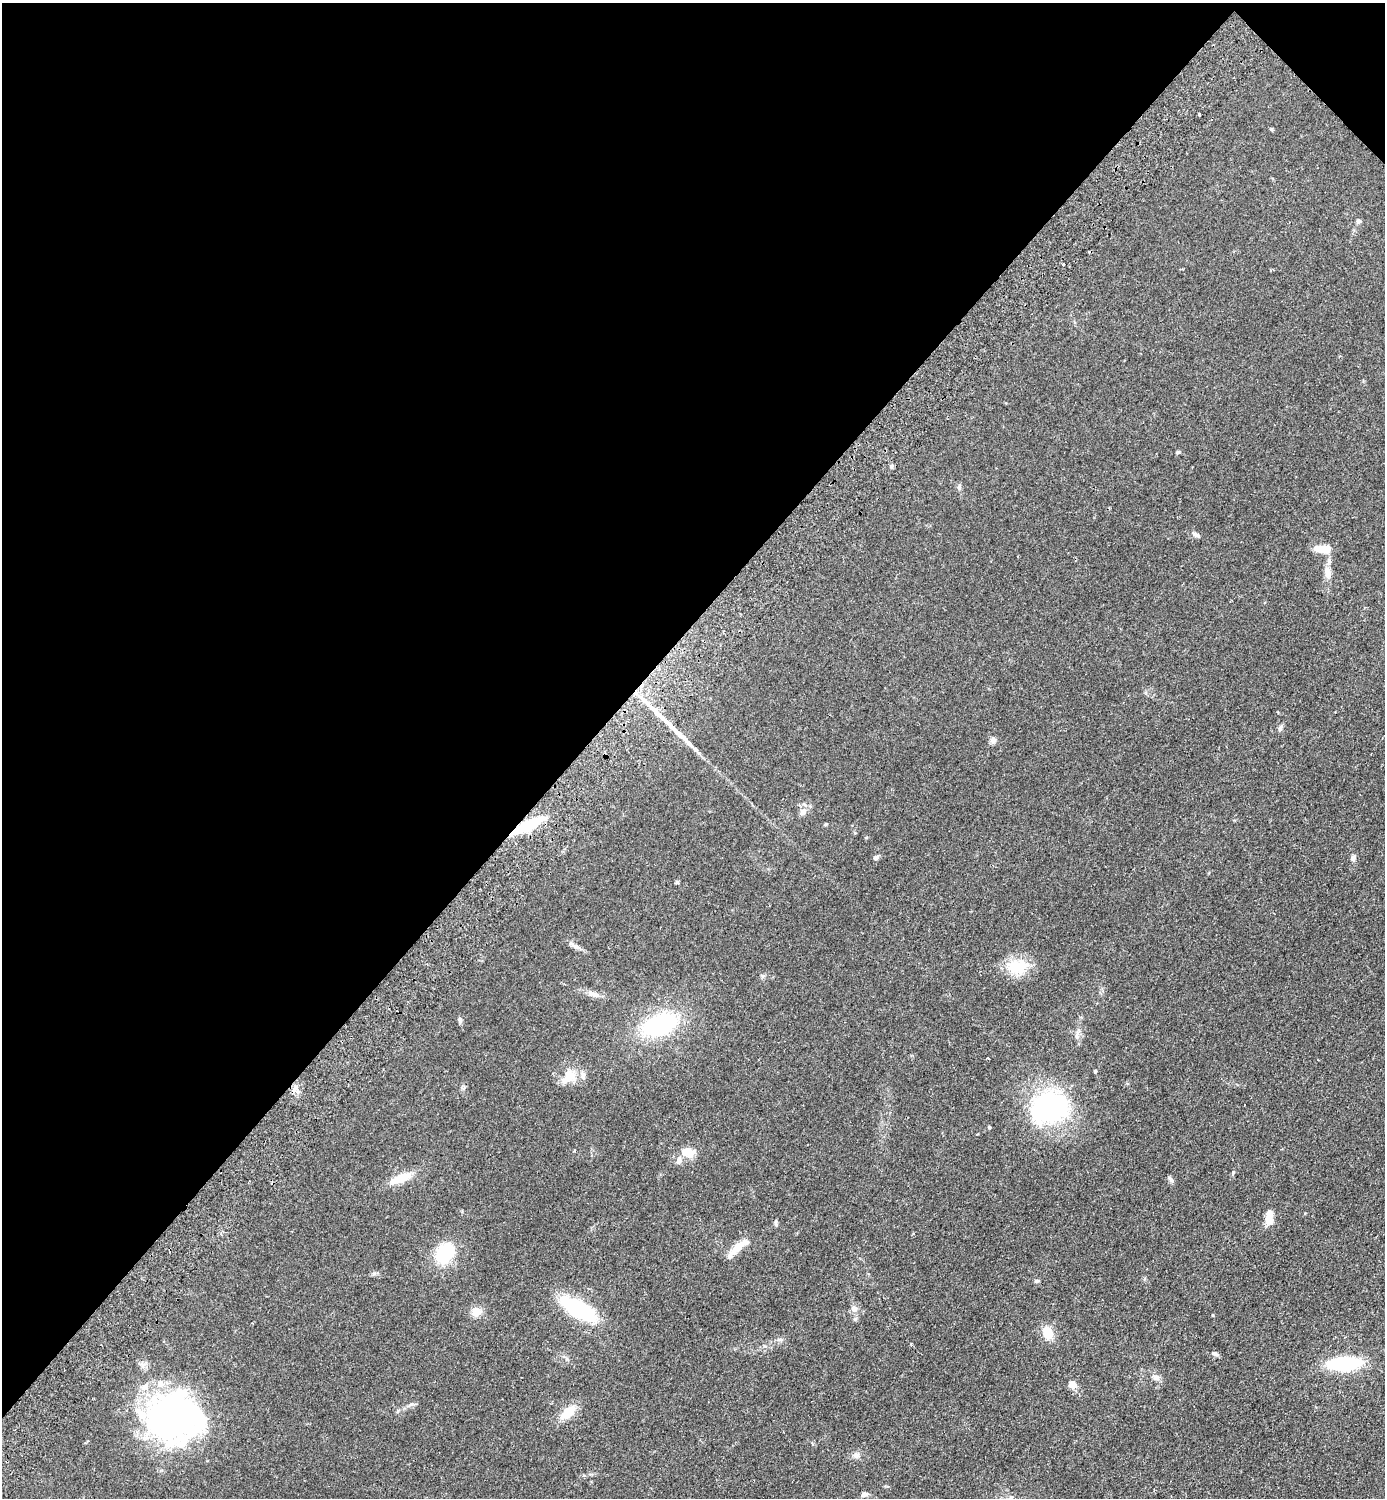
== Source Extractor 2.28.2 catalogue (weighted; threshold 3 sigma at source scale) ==
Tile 2 of 4 x 4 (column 2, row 1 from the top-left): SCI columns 1725-3107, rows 4533-6028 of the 6074 x 6069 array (HDU 1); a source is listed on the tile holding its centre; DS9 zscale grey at full resolution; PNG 1387 x 1500 px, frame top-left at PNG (2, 3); no overlay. Shown black and unused: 43% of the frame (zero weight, under 2 of 3 exposures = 3% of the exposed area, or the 3 px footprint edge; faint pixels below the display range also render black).
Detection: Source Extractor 2.28.2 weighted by HDU 2 'WHT'; one run over the whole footprint, this tile lists its part. Background 0.0793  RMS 0.0085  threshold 0.0385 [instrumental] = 3 sigma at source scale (4.5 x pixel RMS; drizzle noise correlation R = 1.50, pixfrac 1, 0.05/0.05 arcsec/px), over >= 5 px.
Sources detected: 59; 1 inside a brighter object's white glare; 1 long thin detection or spike segment (spike, bleed or trail) — not listed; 4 inside a brighter listed object's ellipse — not listed separately; the other 53 listed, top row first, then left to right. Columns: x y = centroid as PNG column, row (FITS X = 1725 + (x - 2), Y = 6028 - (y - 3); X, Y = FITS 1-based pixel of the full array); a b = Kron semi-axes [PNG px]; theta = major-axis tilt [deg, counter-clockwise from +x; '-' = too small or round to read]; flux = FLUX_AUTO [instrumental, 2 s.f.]
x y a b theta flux
1199 114 3 3 - 2
1271 129 5 4 - 0.95
1358 221 5 5 - 2.4
1063 264 3 3 - 1.9
1178 452 6 3 18 0.95
891 466 5 5 - 1.4
959 488 6 5 - 1.5
1195 535 10 5 -29 2.4
1322 549 17 8 -1 13
1328 573 17 9 -85 6.6
1280 728 9 5 74 2
993 740 9 8 - 2.8
803 812 9 7 61 4.7
527 826 29 8 27 43
876 858 6 5 - 2.6
1353 858 8 6 79 2.3
677 882 5 4 - 1.1
576 947 14 4 -20 3.1
1018 966 31 18 6 24
762 976 7 4 -71 1.3
593 994 18 6 -19 5.1
460 1020 8 5 -73 1.8
659 1025 27 15 21 100
1077 1036 8 6 -69 2.6
988 1058 3 2 - 0.79
1095 1071 4 3 - 1.4
569 1075 19 17 -44 14
295 1088 8 5 46 2.7
1049 1108 35 24 20 150
989 1127 4 4 - 0.91
687 1152 18 11 -8 12
401 1178 26 9 23 16
1171 1179 9 5 -53 2.1
1269 1218 17 8 87 9.5
776 1222 10 3 -90 1.4
736 1248 28 9 45 11
445 1253 17 13 54 50
1036 1281 6 5 - 1.3
578 1309 30 13 -30 86
854 1309 8 7 - 4.4
476 1312 12 11 - 7.8
1048 1332 16 11 -65 12
780 1339 6 4 -20 1.4
1215 1354 7 6 - 2.2
1344 1364 26 10 3 77
1156 1377 10 7 -26 3.9
1072 1385 8 7 - 6.3
398 1411 6 4 71 1
568 1412 17 10 41 16
172 1417 63 55 -76 220
856 1455 10 7 4 3.3
864 1494 9 6 11 2.6
1011 1498 7 6 - 2.4
Overlapping masked pixels (flux is a lower limit): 1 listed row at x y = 527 826
Isophote crosses this tile's border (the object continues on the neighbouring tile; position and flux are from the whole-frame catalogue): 1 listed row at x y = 1011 1498
Unlisted compact peaks at least as high as the median listed source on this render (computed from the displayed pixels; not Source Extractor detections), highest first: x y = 1213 1315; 374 1273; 911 1344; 411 1404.